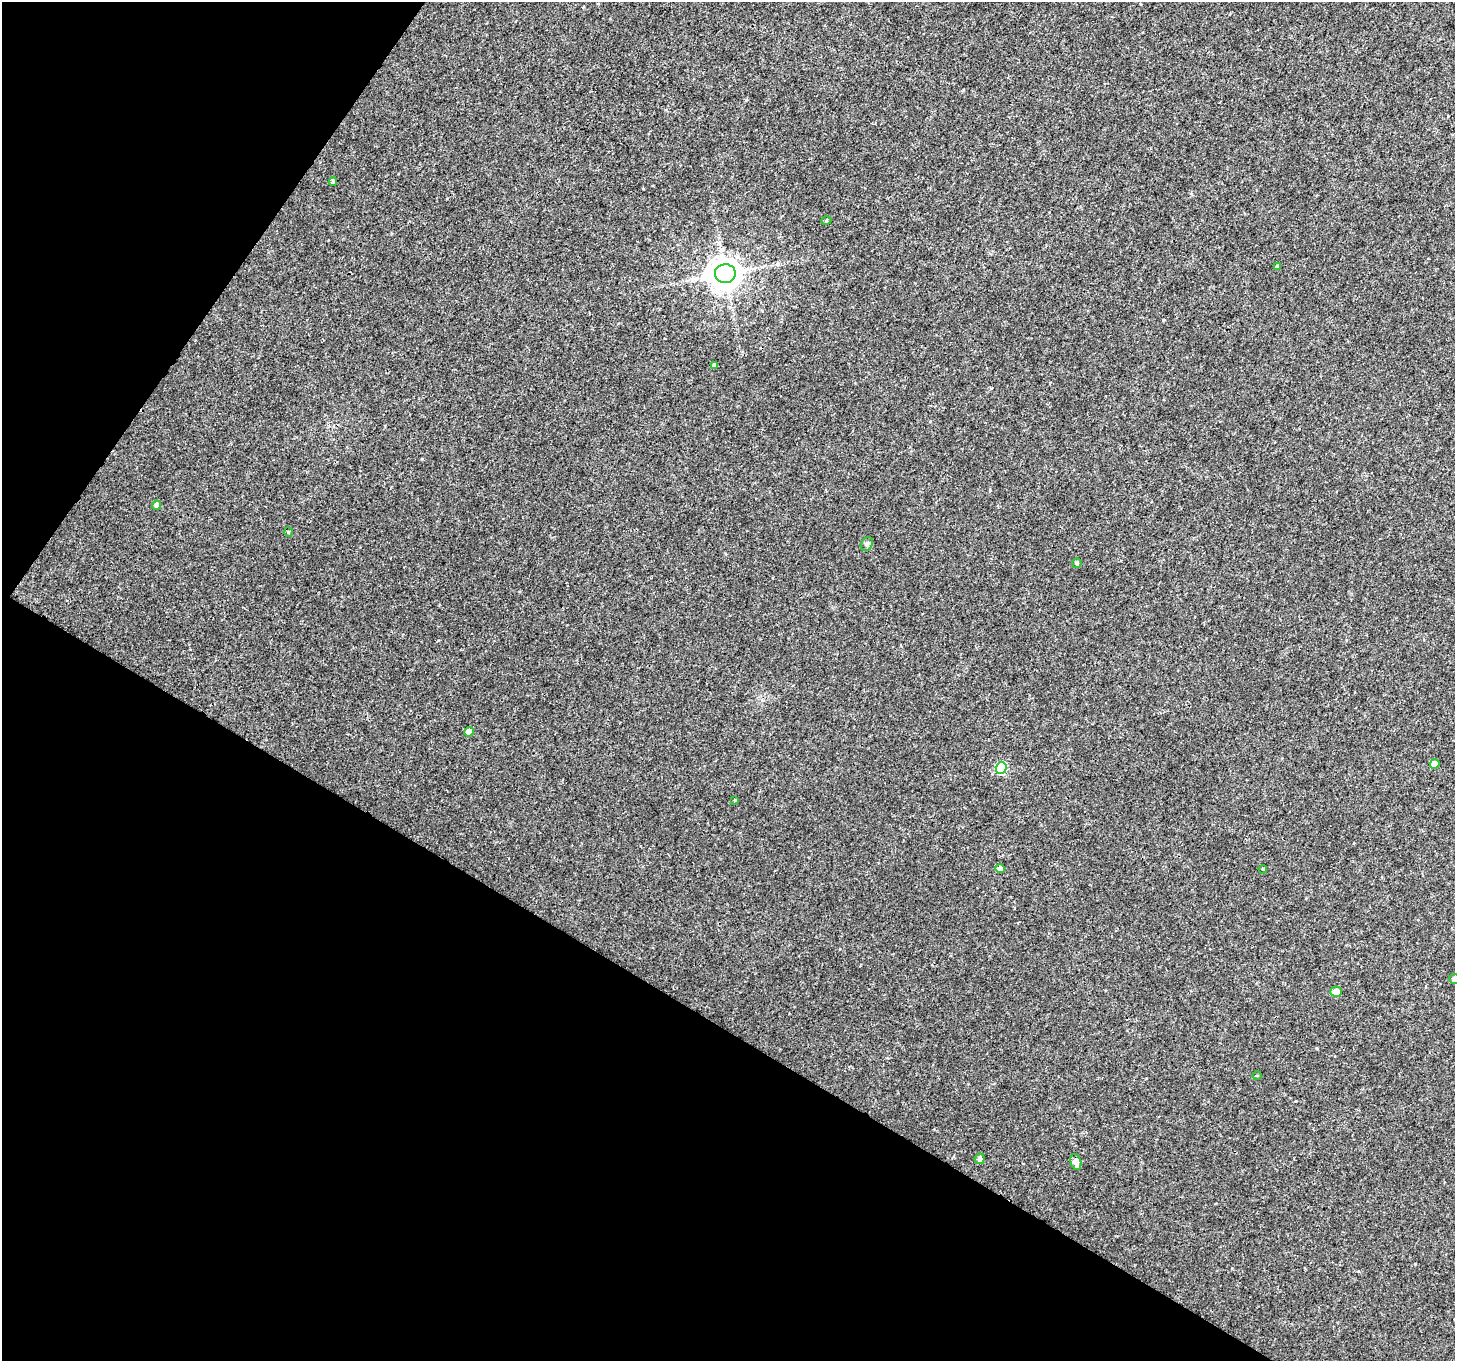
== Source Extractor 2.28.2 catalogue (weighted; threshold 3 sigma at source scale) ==
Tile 9 of 4 x 4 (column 1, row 3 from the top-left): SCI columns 67-1519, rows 1646-3004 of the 6025 x 6112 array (HDU 1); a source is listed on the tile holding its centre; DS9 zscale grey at full resolution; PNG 1457 x 1363 px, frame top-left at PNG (2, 2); each listed source drawn as its Kron ellipse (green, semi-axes under 4 px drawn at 4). Shown black and unused: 31% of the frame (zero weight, under 3 of 4 exposures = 7% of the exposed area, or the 3 px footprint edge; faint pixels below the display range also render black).
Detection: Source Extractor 2.28.2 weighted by HDU 2 'WHT'; one run over the whole footprint, this tile lists its part. Background 0.00391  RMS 0.0031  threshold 0.0139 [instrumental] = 3 sigma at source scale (4.5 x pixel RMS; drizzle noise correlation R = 1.50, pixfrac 1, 0.0396/0.0396 arcsec/px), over >= 5 px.
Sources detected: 20; all 20 listed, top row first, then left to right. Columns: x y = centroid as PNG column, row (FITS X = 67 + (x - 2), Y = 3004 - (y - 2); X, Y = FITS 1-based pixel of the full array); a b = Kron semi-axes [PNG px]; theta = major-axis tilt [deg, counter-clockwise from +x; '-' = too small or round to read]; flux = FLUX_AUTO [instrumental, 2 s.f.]
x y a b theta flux
333 182 4 3 - 0.67
826 221 5 3 - 0.31
1277 267 4 3 - 0.72
725 274 10 9 - 540
714 365 4 3 - 0.82
157 505 5 4 - 1.1
288 532 5 3 - 0.23
867 544 7 5 59 0.7
1077 563 4 4 - 0.53
469 732 5 4 - 2.7
1435 764 5 5 - 3
1001 768 6 5 - 16
735 800 3 3 - 0.28
1000 869 4 4 - 2.4
1263 869 4 3 - 0.32
1454 979 5 5 - 0.98
1336 992 6 5 - 2.7
1257 1076 4 3 - 0.24
980 1159 5 5 - 0.93
1076 1162 8 5 -75 2.3
Isophote crosses this tile's border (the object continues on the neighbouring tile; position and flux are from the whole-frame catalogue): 1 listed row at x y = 1454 979
Unlisted compact peaks at least as high as the median listed source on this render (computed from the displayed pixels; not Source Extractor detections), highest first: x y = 422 459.